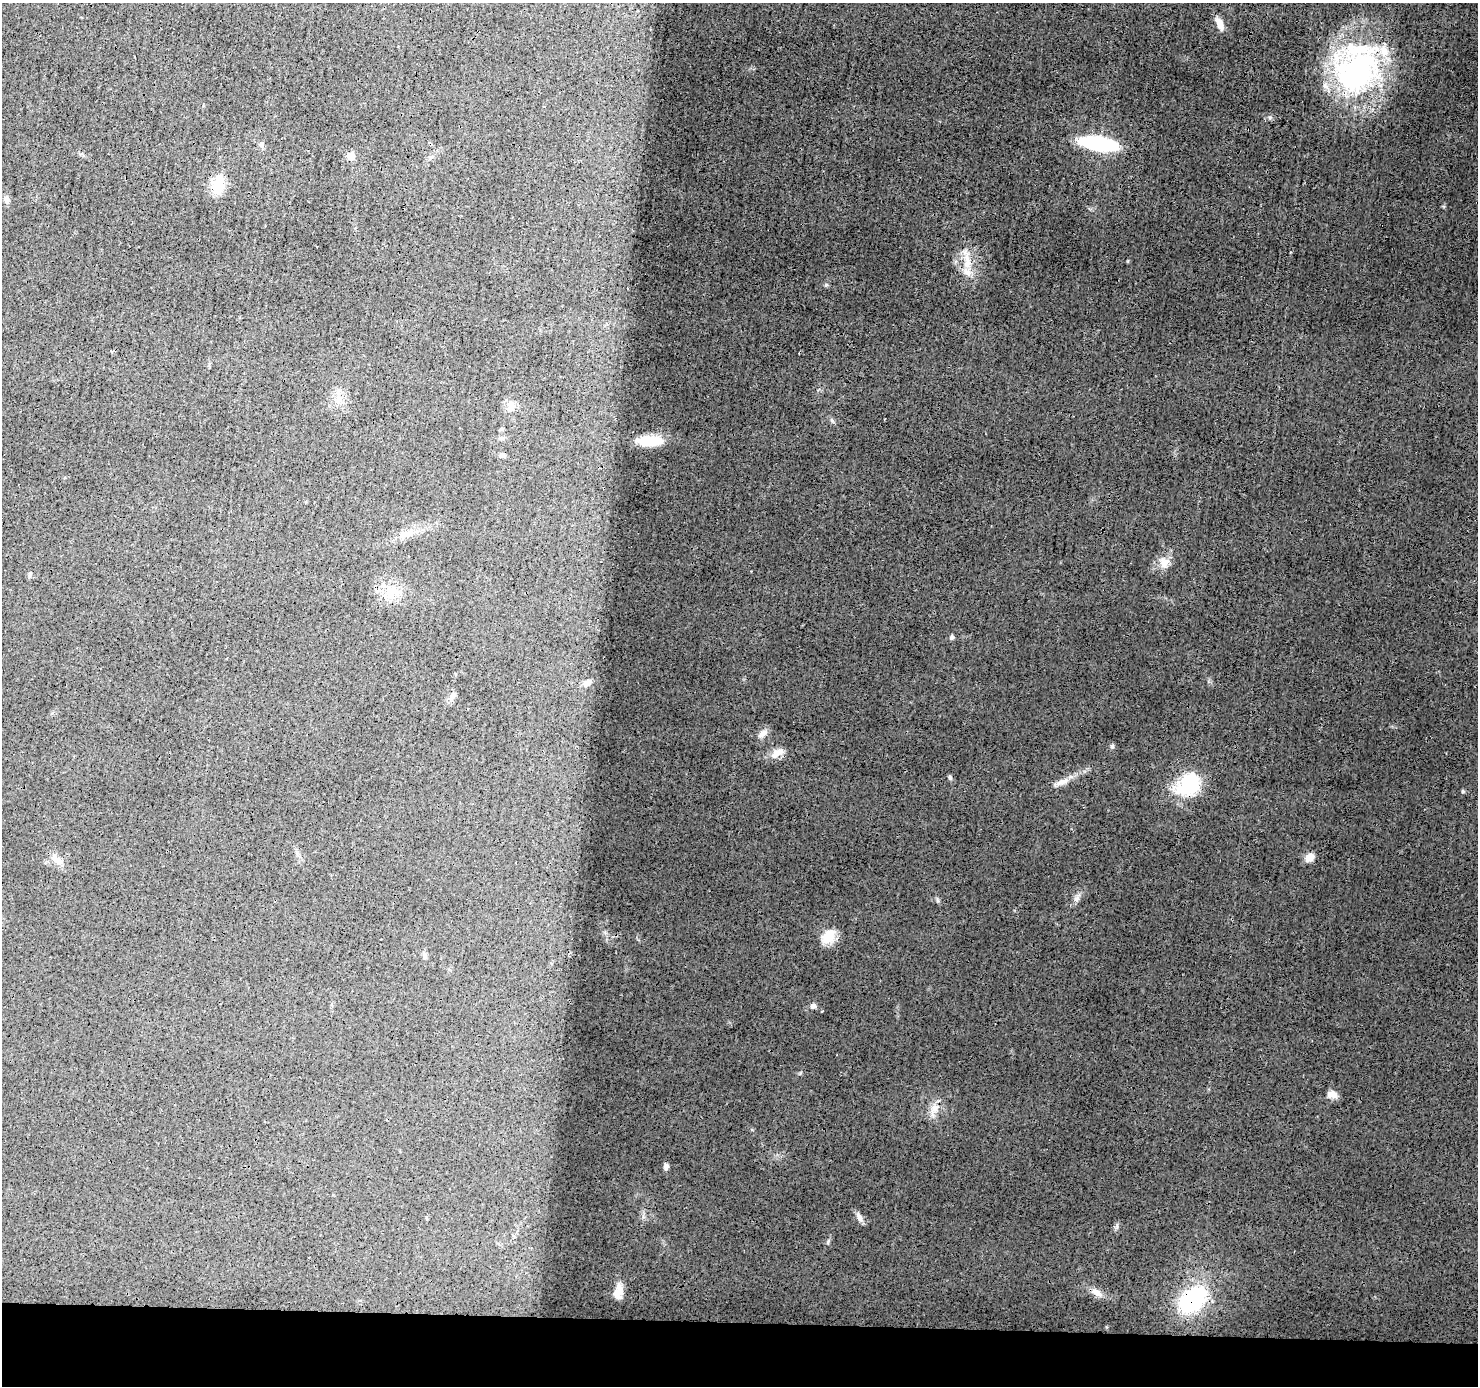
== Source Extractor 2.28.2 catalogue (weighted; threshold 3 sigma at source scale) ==
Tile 8 of 3 x 3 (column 2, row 3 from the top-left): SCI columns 1484-2959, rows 110-1493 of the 4445 x 4464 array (HDU 1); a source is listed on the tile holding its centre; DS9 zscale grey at full resolution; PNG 1480 x 1388 px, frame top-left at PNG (2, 3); no overlay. Shown black and unused: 5% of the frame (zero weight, under 3 of 4 exposures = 1% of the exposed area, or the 3 px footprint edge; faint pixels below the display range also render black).
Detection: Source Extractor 2.28.2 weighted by HDU 2 'WHT'; one run over the whole footprint, this tile lists its part. Background 0.0141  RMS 0.0031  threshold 0.0139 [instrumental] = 3 sigma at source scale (4.5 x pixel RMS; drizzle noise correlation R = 1.50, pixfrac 1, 0.05/0.05 arcsec/px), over >= 5 px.
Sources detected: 42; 4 inside a brighter listed object's ellipse — not listed separately; the other 38 listed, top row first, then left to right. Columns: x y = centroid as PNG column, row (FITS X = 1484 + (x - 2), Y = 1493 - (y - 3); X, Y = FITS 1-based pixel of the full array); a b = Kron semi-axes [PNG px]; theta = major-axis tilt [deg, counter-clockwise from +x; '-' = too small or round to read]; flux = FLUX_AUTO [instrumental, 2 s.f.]
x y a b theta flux
1220 24 17 7 -64 2.2
1357 72 63 52 33 65
1098 143 31 10 -10 36
351 156 6 6 - 4.3
218 184 20 12 78 7.6
6 199 9 7 -83 1.1
967 262 22 9 90 4.7
826 285 5 5 - 0.4
339 399 9 8 - 2
510 407 15 7 86 1.9
502 438 8 3 4 0.53
649 441 27 11 -3 7.4
502 455 7 5 0 0.85
410 532 20 8 19 3.2
1164 563 14 12 86 3
391 592 20 12 -89 4.9
952 637 6 5 - 0.57
587 683 16 8 26 2.1
762 734 13 7 49 1.8
1112 746 6 5 - 0.5
777 753 21 9 35 2.5
950 777 7 4 -63 0.52
1062 782 22 6 24 2.5
1188 784 30 24 47 16
1309 857 11 8 30 2.4
57 860 14 8 -32 2.3
1076 899 9 7 32 1.1
828 936 19 14 59 4.9
424 956 9 5 -84 0.77
813 1006 6 6 - 0.94
822 1011 3 2 - 0.23
1332 1094 14 7 -15 1.8
935 1108 13 10 51 2.9
666 1167 8 5 72 0.99
859 1218 12 6 -66 1.3
620 1289 18 9 -81 2.7
1097 1292 16 8 -34 2.2
1193 1299 26 17 41 35
Overlapping masked pixels (flux is a lower limit): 1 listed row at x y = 1193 1299
Unlisted compact peaks at least as high as the median listed source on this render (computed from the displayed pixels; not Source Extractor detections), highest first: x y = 1270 117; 1117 1227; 828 1241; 938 901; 832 421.